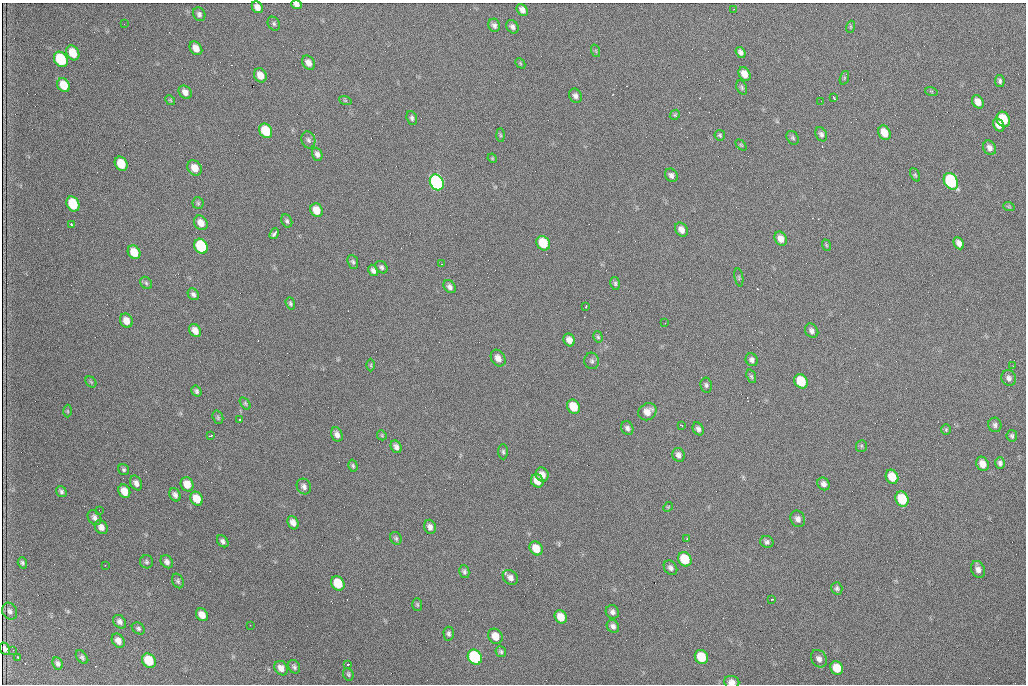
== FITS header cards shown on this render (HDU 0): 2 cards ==
NAXIS1  =                 1024 /fastest changing axis
NAXIS2  =                  682 /next to fastest changing axis

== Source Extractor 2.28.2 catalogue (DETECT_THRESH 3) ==
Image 1024 x 682 px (HDU 0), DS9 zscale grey, 1 PNG px = 1 image px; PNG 1028 x 686 px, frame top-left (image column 1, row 682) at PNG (2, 3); each listed source drawn as its Kron ellipse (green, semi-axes under 4 px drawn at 4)
Background 2240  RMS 32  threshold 95.4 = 3 sigma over >= 5 px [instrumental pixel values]
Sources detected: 183; all 183 listed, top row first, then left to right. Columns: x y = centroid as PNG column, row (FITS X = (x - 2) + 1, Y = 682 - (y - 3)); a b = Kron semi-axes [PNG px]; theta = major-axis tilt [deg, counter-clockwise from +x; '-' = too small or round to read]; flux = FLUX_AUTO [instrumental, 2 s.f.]
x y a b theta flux
296 5 5 4 - 8400
257 7 6 5 - 14000
734 9 2 2 - 1200
522 10 6 5 - 9900
199 14 7 6 - 6100
124 24 3 2 - 1600
274 24 7 5 -60 4300
494 25 7 5 -66 6500
512 27 7 5 -58 7100
850 27 6 4 71 2600
196 48 7 5 -54 17000
596 51 6 4 -71 3000
741 52 6 4 -53 6800
73 53 8 6 -60 40000
61 59 8 6 -60 130000
308 63 8 6 -57 13000
520 63 6 4 -47 2900
744 74 7 5 -59 21000
260 75 7 6 - 20000
844 78 7 4 72 3200
1000 81 6 4 -77 5100
64 85 7 6 - 33000
742 87 7 5 -67 4000
931 91 6 4 -18 2700
185 92 7 6 - 11000
575 96 7 6 - 7400
834 98 3 2 - 2600
170 100 5 4 - 2700
345 100 6 4 -19 2900
821 101 2 2 - 920
978 102 7 5 -58 16000
675 115 5 4 - 2600
412 118 7 5 -72 4600
1003 119 8 6 -62 61000
999 125 7 5 -57 13000
266 131 8 6 -58 79000
884 133 7 5 -62 26000
821 134 7 5 -63 5900
500 135 7 4 -88 3300
720 135 5 5 - 3300
793 138 7 5 -53 4100
308 140 8 7 - 7000
741 145 6 4 -45 2400
990 148 8 6 -62 10000
317 154 7 5 -68 7800
492 158 5 4 - 2100
121 164 7 6 - 47000
195 168 8 6 -54 23000
671 175 7 6 - 7500
915 175 7 4 -64 3100
951 181 9 6 -60 220000
437 182 8 6 -60 430000
198 203 6 5 - 3500
73 204 8 6 -60 87000
1009 207 6 3 -19 2200
316 210 7 6 - 27000
287 221 7 5 -63 4500
201 223 8 6 -53 19000
71 224 4 3 - 4200
681 230 7 6 - 14000
274 233 6 3 52 11000
781 239 7 5 -58 14000
543 243 7 6 - 62000
959 243 6 5 - 11000
826 245 6 3 -71 2600
201 246 8 6 -59 140000
134 252 7 6 - 33000
353 262 7 5 -67 4300
441 264 2 2 - 1300
381 267 7 5 -49 4900
373 270 6 4 -59 6800
739 277 9 3 -80 2600
146 283 7 5 -46 4000
615 283 6 5 - 3800
450 287 7 5 -51 8000
193 294 6 5 - 6100
290 303 6 4 -71 4000
586 306 3 2 - 3200
126 321 7 6 - 19000
665 323 2 2 - 880
195 331 7 5 -54 16000
812 331 7 6 - 7000
598 337 6 4 -74 3200
569 340 6 5 - 13000
498 358 9 6 -57 14000
752 360 6 6 - 7100
592 361 8 7 - 6000
371 365 6 4 90 2900
1013 366 2 2 - 5700
751 376 7 4 -71 3500
1009 378 8 7 - 8300
801 381 7 6 - 63000
91 382 6 4 -44 2900
706 385 7 5 -81 5000
196 391 6 4 -58 5000
245 403 7 4 -54 3300
573 407 7 6 - 44000
67 411 6 4 -89 2800
647 412 9 8 - 20000
218 417 7 5 -71 3500
239 419 3 2 - 3700
681 425 3 2 - 1700
995 425 7 6 - 6100
627 428 7 5 -63 6100
698 429 7 5 -61 6300
946 430 5 4 - 2900
337 434 7 5 -66 9500
382 435 5 4 - 2400
210 436 3 2 - 2400
1012 436 6 5 - 4200
861 446 6 5 - 3400
396 447 7 5 -62 8000
503 452 7 5 -88 4200
678 455 7 6 - 8200
1000 463 6 5 - 6100
982 464 7 6 - 19000
353 466 6 4 -74 3300
124 470 6 5 - 3800
542 475 7 6 - 14000
892 477 7 6 - 38000
537 481 7 6 - 23000
136 483 8 5 -63 9400
187 484 7 6 - 24000
824 484 7 5 -51 8600
304 487 8 7 - 8200
61 491 6 4 -56 5100
124 491 7 5 -62 24000
175 495 7 5 -61 7500
197 499 7 6 - 30000
902 499 8 6 -64 71000
668 507 5 4 - 2400
99 510 2 2 - 930
94 518 8 6 -55 8000
798 519 8 7 - 9600
293 523 7 5 -62 13000
101 527 7 6 - 12000
430 527 7 5 -71 9200
396 538 6 5 - 4100
687 539 3 3 - 4000
223 541 7 5 -49 6200
767 542 7 6 - 6000
536 548 7 6 - 33000
685 559 7 6 - 73000
146 562 6 6 - 4200
167 562 7 5 -52 7400
22 563 6 4 -72 4100
105 565 3 2 - 2000
670 568 8 6 -52 6900
978 569 8 6 -61 10000
464 572 6 5 - 4900
510 578 8 6 -41 10000
178 581 8 5 -63 4500
338 583 7 6 - 56000
837 588 6 5 - 4400
772 599 3 2 - 4300
417 604 6 5 - 3200
10 611 9 7 -61 7100
612 612 7 6 - 8000
202 615 7 5 -49 19000
561 617 7 5 -56 27000
120 622 7 5 -49 8000
250 625 2 2 - 890
613 626 7 5 -47 7600
138 628 7 5 -34 4200
449 634 7 5 -87 5400
495 636 8 6 -53 26000
118 641 7 6 - 13000
5 649 6 4 -68 5900
13 650 3 3 - 1800
501 652 5 5 - 4200
18 657 3 3 - 4100
82 657 8 5 -50 4700
475 657 8 6 -55 220000
701 657 7 6 - 54000
819 659 9 7 -57 9700
149 661 8 6 -52 63000
58 663 6 5 - 6100
348 664 3 3 - 4900
294 667 7 5 -56 5200
281 668 8 6 -52 14000
837 668 7 6 - 37000
348 674 6 5 - 3600
732 682 8 6 -7 12000
At the frame edge (FLAGS 8, measured only in part): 2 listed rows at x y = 296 5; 732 682

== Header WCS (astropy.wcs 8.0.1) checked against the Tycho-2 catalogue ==
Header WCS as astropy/WCSLIB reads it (CRVAL/CRPIX/CD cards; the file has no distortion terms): RA---TAN/DEC--TAN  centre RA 07:09:12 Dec +30:56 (107.30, +30.93 deg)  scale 1.43 arcsec/px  FOV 24.4' x 16.3'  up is -93 deg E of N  parity flipped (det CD > 0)
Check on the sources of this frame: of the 60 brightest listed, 5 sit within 2.1 arcsec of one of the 11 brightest Tycho-2 stars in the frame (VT <= 12.48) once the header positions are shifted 0.66 arcsec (0.61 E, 0.26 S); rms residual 0.95 arcsec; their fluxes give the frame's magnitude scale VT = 24.85 - 2.5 log10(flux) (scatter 0.15 mag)
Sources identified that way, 5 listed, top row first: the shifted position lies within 2.1 arcsec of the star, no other Tycho-2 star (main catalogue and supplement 1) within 4.2 arcsec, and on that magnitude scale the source's flux lands within +1.5 / -3 mag of the star's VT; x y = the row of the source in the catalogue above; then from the Tycho-2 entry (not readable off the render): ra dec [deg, ICRS J2000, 3 dp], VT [Tycho-2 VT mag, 2 dp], TYC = Tycho-2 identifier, HIP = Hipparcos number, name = IAU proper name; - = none
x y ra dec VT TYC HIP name
951 181 107.215 +31.104 11.64 2438-821-1 - -
437 182 107.226 +30.900 10.76 2438-883-1 - -
73 204 107.244 +30.756 12.13 2438-718-1 - -
201 246 107.261 +30.807 12.26 2438-856-1 - -
475 657 107.445 +30.924 11.38 2438-1056-1 - -